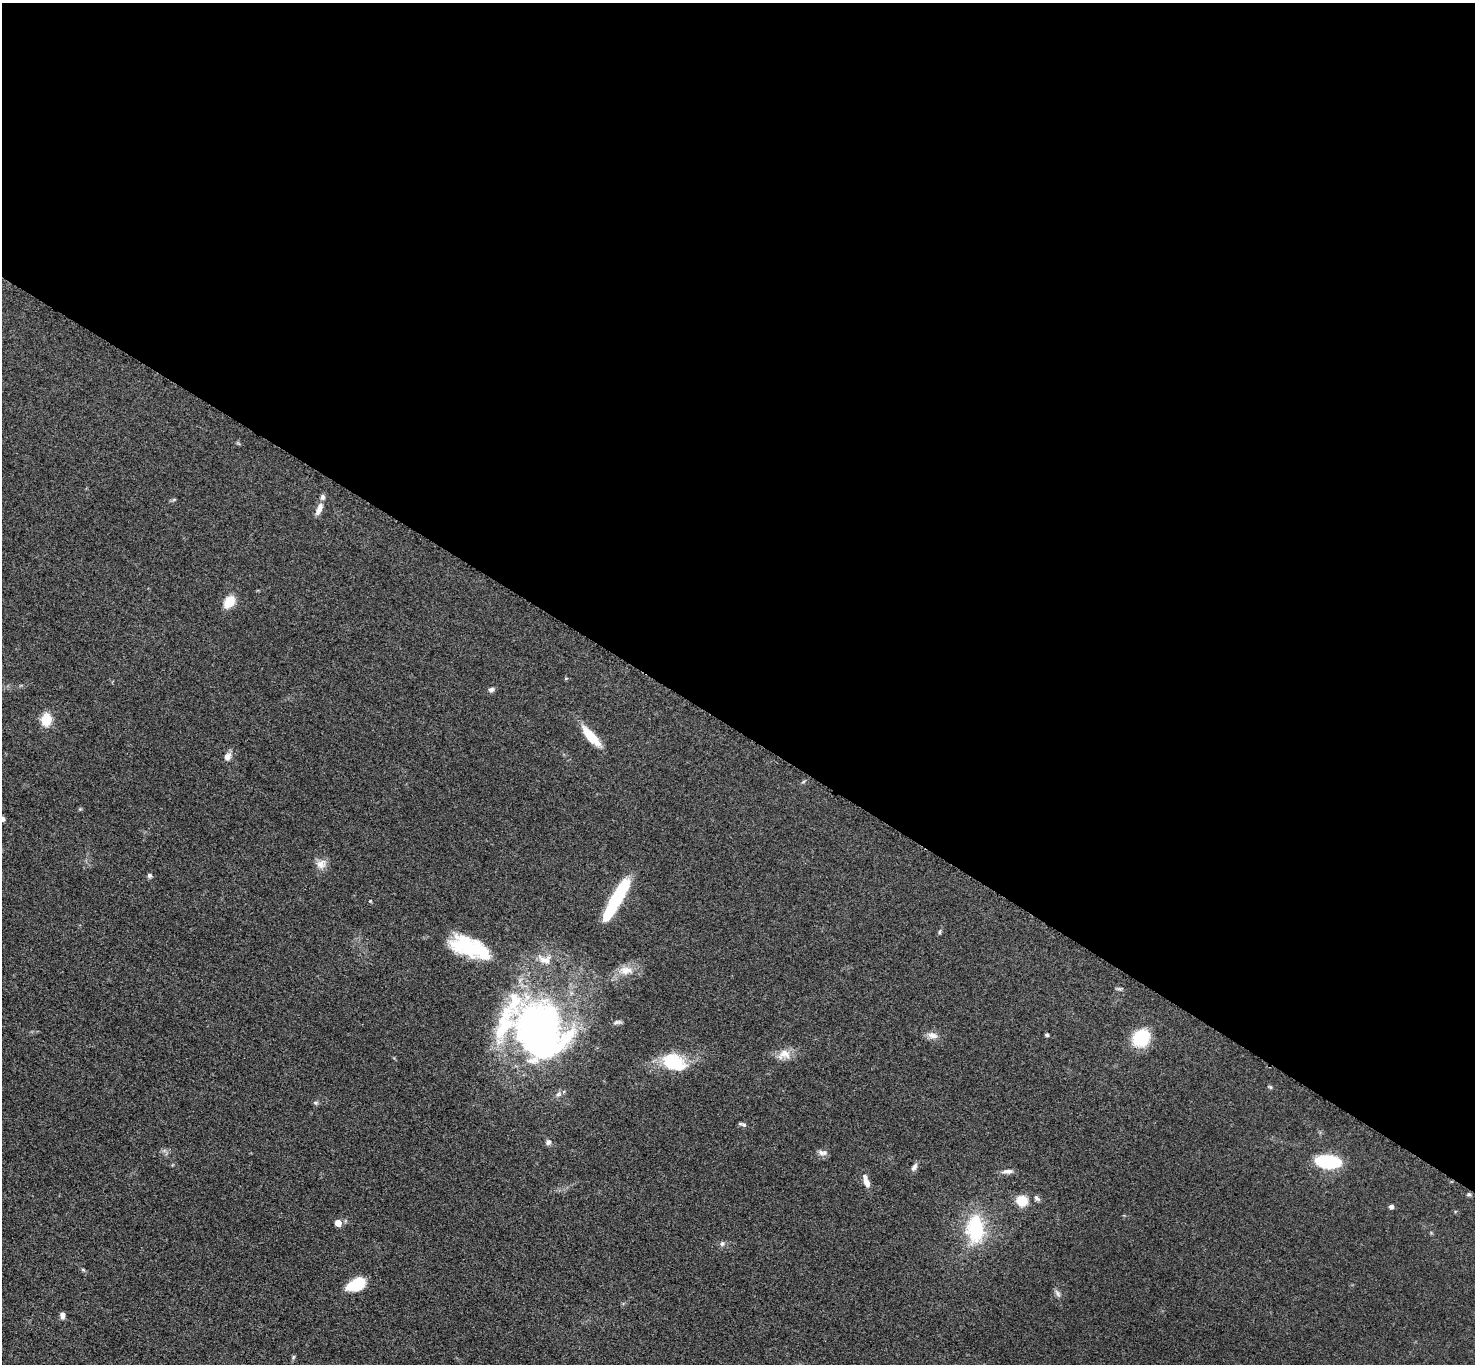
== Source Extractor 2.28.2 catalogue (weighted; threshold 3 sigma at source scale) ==
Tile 3 of 4 x 4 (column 3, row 1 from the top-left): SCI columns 2957-4429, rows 4251-5612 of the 5909 x 5914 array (HDU 1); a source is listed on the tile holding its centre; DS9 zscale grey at full resolution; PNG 1477 x 1366 px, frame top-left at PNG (2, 3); no overlay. Shown black and unused: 54% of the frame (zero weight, under 3 of 5 exposures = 1% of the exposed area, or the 3 px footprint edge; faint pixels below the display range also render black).
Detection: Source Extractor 2.28.2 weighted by HDU 2 'WHT'; one run over the whole footprint, this tile lists its part. Background 0.0536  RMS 0.0058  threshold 0.0259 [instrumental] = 3 sigma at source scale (4.5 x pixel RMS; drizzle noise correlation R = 1.50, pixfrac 1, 0.05/0.05 arcsec/px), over >= 5 px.
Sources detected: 51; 2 inside a brighter object's white glare — not listed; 4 inside a brighter listed object's ellipse — not listed separately; the other 45 listed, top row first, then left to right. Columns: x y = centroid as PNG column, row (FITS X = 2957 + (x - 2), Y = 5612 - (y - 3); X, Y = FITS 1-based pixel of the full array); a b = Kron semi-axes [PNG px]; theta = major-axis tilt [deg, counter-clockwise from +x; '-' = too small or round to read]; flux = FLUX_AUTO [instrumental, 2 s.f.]
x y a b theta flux
319 509 17 7 65 4
229 602 15 10 54 9.6
491 689 8 6 12 1.7
46 719 12 10 83 12
591 736 28 9 -48 14
227 757 11 9 61 3.2
803 782 6 3 20 0.75
2 819 5 5 - 1.8
321 864 15 12 27 4.7
150 875 7 5 -44 1.2
616 898 42 10 59 41
370 901 5 4 - 0.48
940 932 7 4 81 0.91
468 946 39 22 -21 37
544 960 20 10 -18 7
626 970 20 11 0 7.5
1118 989 7 4 17 0.99
617 1022 11 5 11 1.5
541 1029 70 57 -36 210
932 1035 16 9 -10 3.8
1047 1035 4 3 - 1.2
1141 1038 20 18 45 21
784 1054 20 13 18 6.7
673 1061 26 17 -11 25
1270 1087 6 4 -28 0.86
558 1094 8 5 22 1.6
315 1103 7 5 -2 1.1
744 1125 8 6 -22 1.2
548 1142 8 7 - 1.8
821 1152 10 7 -35 2.5
1328 1162 17 9 -6 56
914 1167 11 6 57 2.1
1007 1171 15 6 6 2.8
866 1181 15 6 -72 4.8
1469 1194 7 4 6 1
1037 1198 9 5 -44 1.6
1022 1201 9 8 - 14
1391 1207 4 4 - 2.2
338 1223 5 5 - 6.4
975 1228 34 20 -89 38
722 1244 6 5 - 1.4
357 1284 18 11 26 20
1057 1293 11 6 -58 1.9
62 1316 8 5 -86 2.2
293 1357 6 4 88 0.83
Isophote crosses this tile's border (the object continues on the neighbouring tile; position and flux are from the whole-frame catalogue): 1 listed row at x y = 2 819